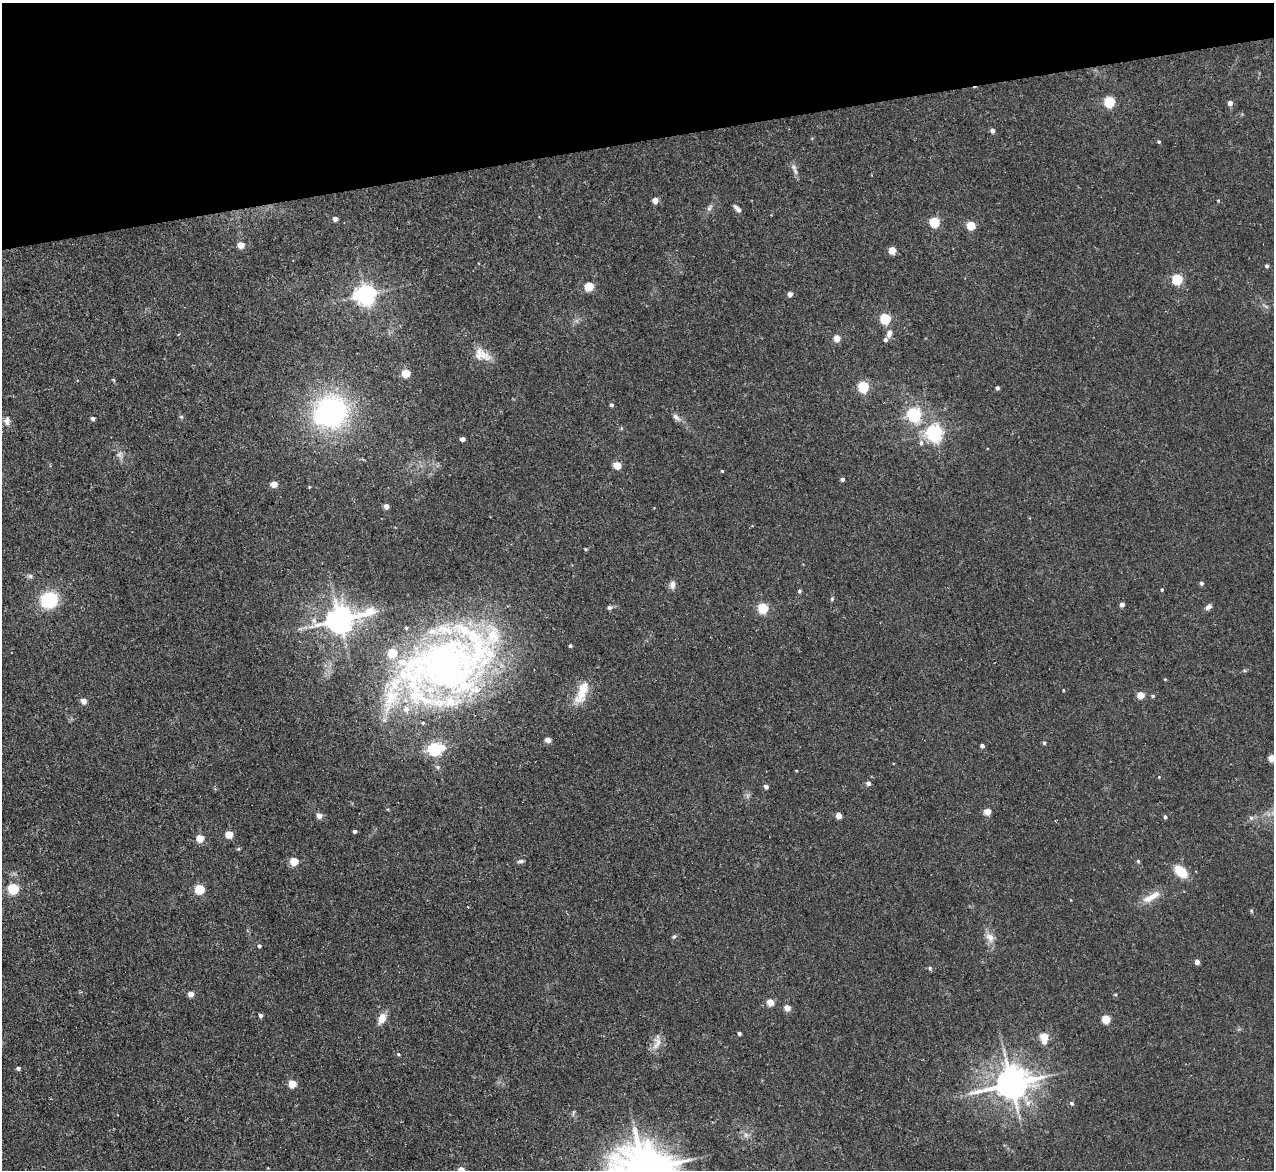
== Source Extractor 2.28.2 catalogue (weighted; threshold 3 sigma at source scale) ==
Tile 3 of 4 x 4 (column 3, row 1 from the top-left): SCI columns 2551-3822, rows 3640-4807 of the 5154 x 5095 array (HDU 1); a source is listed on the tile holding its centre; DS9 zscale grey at full resolution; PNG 1276 x 1172 px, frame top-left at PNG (2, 3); no overlay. Shown black and unused: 12% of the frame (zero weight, under 3 of 5 exposures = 3% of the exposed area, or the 3 px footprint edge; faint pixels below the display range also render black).
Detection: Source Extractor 2.28.2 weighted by HDU 2 'WHT'; one run over the whole footprint, this tile lists its part. Background 0.0273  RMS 0.005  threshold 0.0226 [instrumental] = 3 sigma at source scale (4.5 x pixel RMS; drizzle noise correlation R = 1.50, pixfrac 1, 0.05/0.05 arcsec/px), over >= 5 px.
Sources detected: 121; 1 inside a brighter object's white glare — not listed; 7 inside a brighter listed object's ellipse — not listed separately; the other 113 listed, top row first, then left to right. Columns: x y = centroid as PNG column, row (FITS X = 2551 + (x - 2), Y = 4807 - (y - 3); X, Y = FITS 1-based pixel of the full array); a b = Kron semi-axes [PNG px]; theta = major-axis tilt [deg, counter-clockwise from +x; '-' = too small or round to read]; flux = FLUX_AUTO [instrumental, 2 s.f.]
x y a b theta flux
1109 101 6 5 - 49
1230 103 4 4 - 3.1
992 131 4 4 - 2.2
1159 142 4 4 - 0.56
794 167 11 6 -47 1.9
655 200 4 4 - 4.5
1218 200 5 3 - 0.41
709 208 11 5 56 1.6
737 209 10 4 -48 2.2
335 219 5 4 - 2.5
934 222 5 5 - 32
971 225 5 5 - 17
241 245 5 4 - 7.7
892 250 5 5 - 11
1267 266 4 4 - 0.98
1177 279 5 5 - 42
589 286 5 5 - 22
790 294 4 4 - 2.9
365 295 7 7 - 320
885 318 5 5 - 40
889 333 11 7 73 2.8
837 338 5 4 - 7.6
483 355 25 11 -26 6.7
406 373 5 5 - 15
863 387 5 5 - 50
997 388 4 4 - 1.2
611 405 4 4 - 0.97
331 411 33 31 -60 93
914 415 6 6 - 110
181 417 6 5 - 0.78
676 417 13 6 -45 2.3
93 418 4 3 - 1.8
7 421 14 9 88 3
934 433 6 6 - 170
462 439 4 4 - 2.9
921 443 7 6 - 1.6
120 455 12 10 -57 2.9
617 465 5 5 - 11
722 471 4 4 - 0.48
842 479 4 4 - 1.4
274 484 5 4 - 7.6
309 487 4 3 - 0.48
386 506 4 4 - 3.6
30 576 6 6 - 1.1
1201 583 5 4 - 1.4
672 585 10 7 84 2.5
1162 589 4 4 - 0.62
799 591 5 4 - 0.72
832 599 5 4 - 0.63
49 600 15 13 22 30
1122 604 4 4 - 2.5
609 607 7 5 17 1.2
1208 607 10 6 30 1.8
763 608 5 5 - 37
340 619 11 8 15 720
570 646 4 4 - 0.85
442 665 136 73 30 280
1165 679 4 3 - 0.4
1063 690 4 3 - 0.37
582 692 35 13 68 12
1141 695 5 5 - 10
1153 696 5 4 - 0.74
84 701 5 4 - 4.4
548 740 4 4 - 5.1
1044 743 5 4 - 0.75
982 746 4 4 - 2
442 748 6 6 - 5.6
435 749 6 6 - 89
1272 758 5 4 - 8.3
437 767 7 5 -22 1.1
796 770 4 2 - 0.39
1159 777 3 3 - 0.32
868 783 5 5 - 2.1
766 787 4 4 - 2.3
987 812 4 4 - 8.7
319 816 5 4 - 5.2
839 816 4 4 - 5.6
1165 817 4 4 - 1.1
1251 818 6 6 - 1.2
355 831 4 4 - 1.2
229 834 5 5 - 12
200 838 5 5 - 11
294 861 5 5 - 15
520 861 8 4 9 1.1
1138 861 5 5 - 0.65
1181 871 16 10 -41 9.9
13 888 5 5 - 44
200 889 5 5 - 26
1152 897 26 9 34 6.6
1251 911 6 4 -87 0.56
674 936 6 5 - 0.98
990 937 16 10 -55 4.4
259 946 5 4 - 1
1197 962 4 4 - 3
930 968 5 5 - 0.94
191 994 4 4 - 4.9
770 1002 5 4 - 11
787 1008 4 4 - 6.5
260 1015 4 3 - 1.6
382 1018 13 8 66 5
1106 1019 5 5 - 18
739 1033 4 3 - 1.4
1044 1037 7 5 90 13
657 1043 20 11 73 5
398 1054 5 4 - 0.66
18 1068 5 4 - 1.4
292 1084 5 5 - 12
1011 1084 11 9 13 1100
1072 1103 5 5 - 1.1
573 1112 8 3 69 0.68
746 1135 7 7 - 1.7
461 1170 5 5 - 5.5
644 1170 16 14 -6 2600
Isophote crosses this tile's border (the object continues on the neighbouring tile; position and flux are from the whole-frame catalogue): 3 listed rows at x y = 1272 758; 461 1170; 644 1170